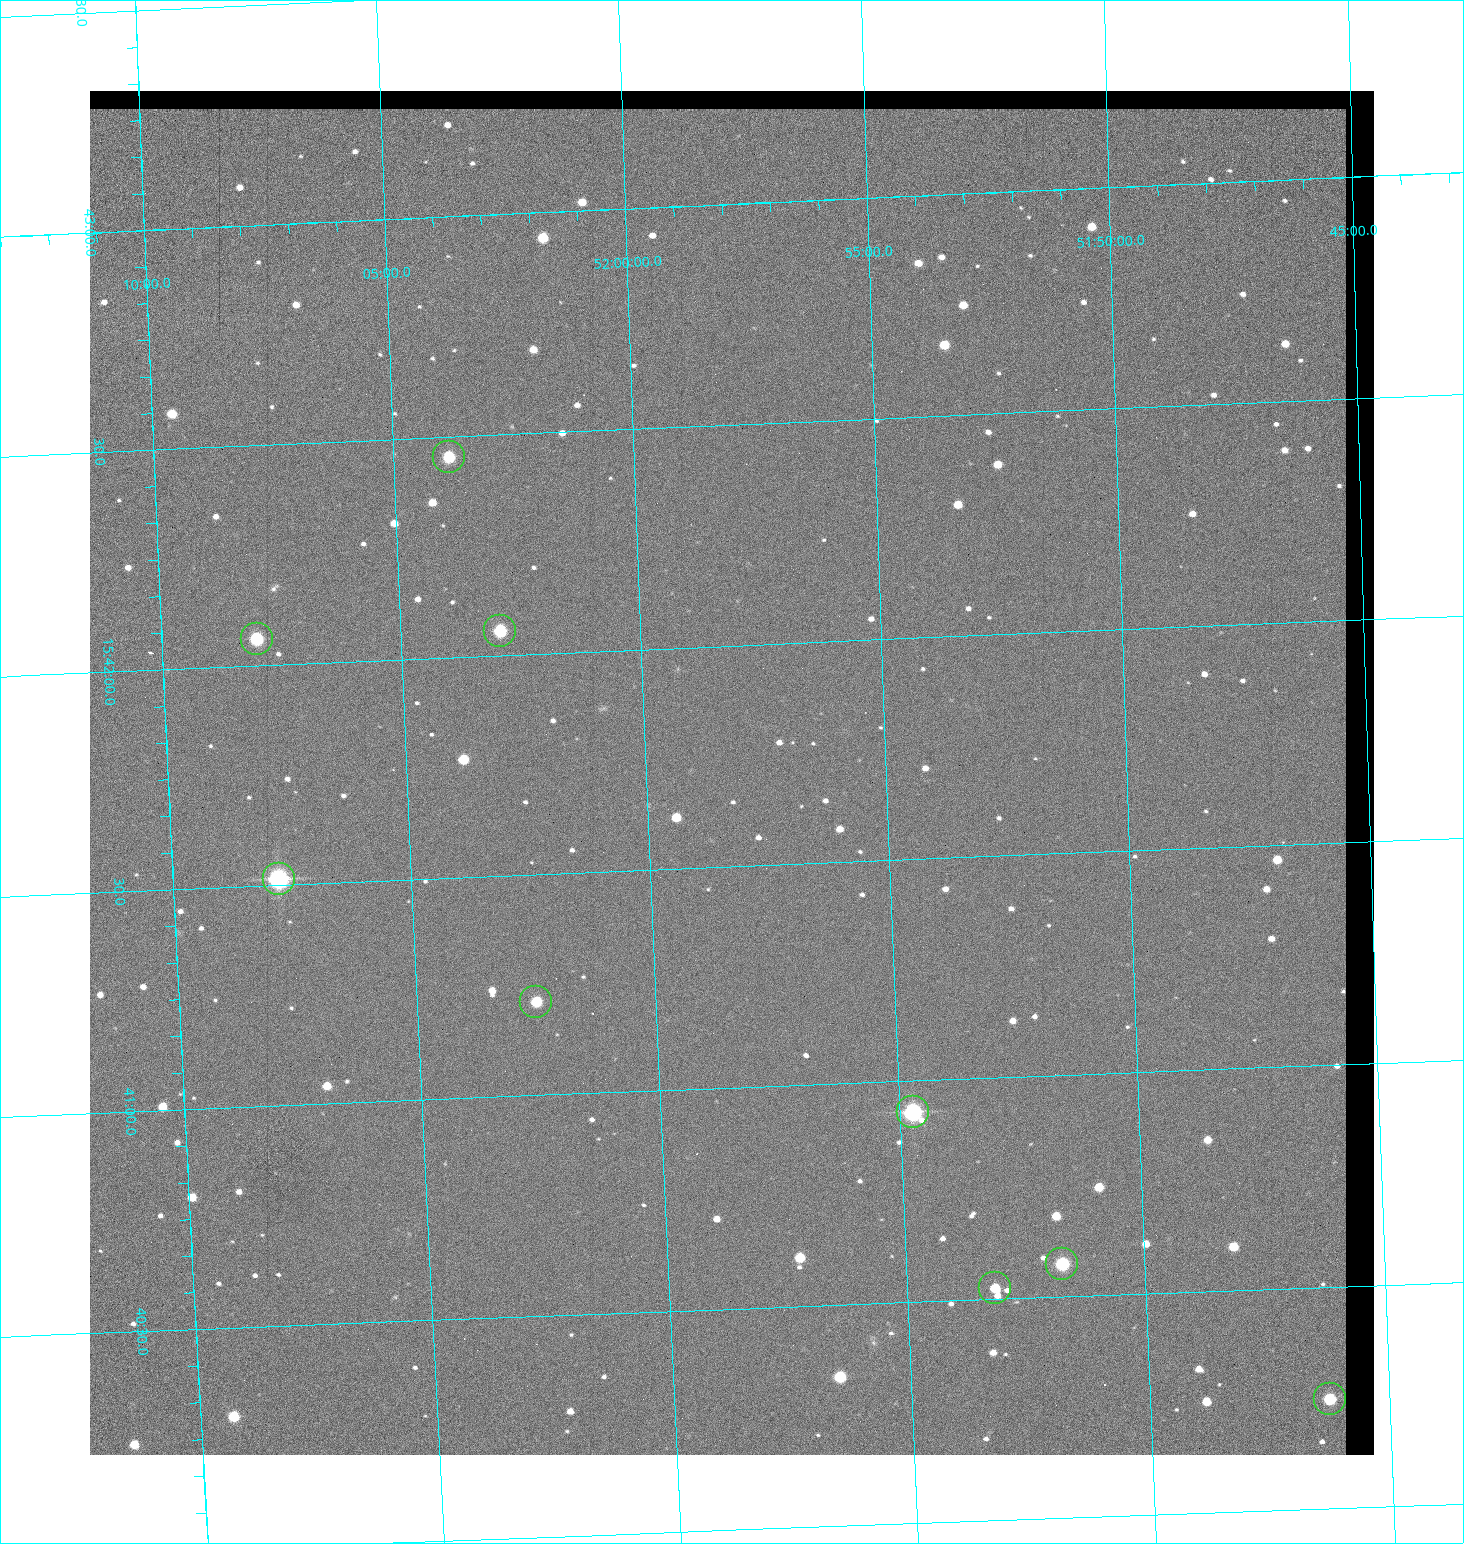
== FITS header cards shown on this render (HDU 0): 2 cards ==
NAXIS1  =                 1284 / length of data axis 1
NAXIS2  =                 1364 / length of data axis 2

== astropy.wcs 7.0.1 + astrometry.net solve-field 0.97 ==
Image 1284 x 1364 px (HDU 0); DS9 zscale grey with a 90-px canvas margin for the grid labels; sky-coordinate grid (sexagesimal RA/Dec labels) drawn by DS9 from the SOLVED WCS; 9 Tycho-2 reference stars matched to detected sources circled (green)
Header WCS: RA---TAN/DEC--TAN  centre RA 15:41:43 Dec +51:58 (235.43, +51.97 deg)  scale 1.26 arcsec/px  FOV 26.9' x 28.5'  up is +92 deg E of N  parity flipped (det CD > 0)
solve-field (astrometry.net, Tycho-2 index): VERIFIED the header's WCS against the Tycho-2 star catalogue (9 matches, 0 conflicts) and refined it, rather than solving blind
Solved WCS: RA---TAN-SIP/DEC--TAN-SIP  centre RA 15:41:43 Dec +51:58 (235.43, +51.97 deg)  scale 1.25 arcsec/px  FOV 26.8' x 28.5'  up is +92 deg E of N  parity flipped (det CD > 0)
The solver's refit moves the header's centre by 0.51 arcsec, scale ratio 0.9966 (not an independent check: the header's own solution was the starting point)
Tycho-2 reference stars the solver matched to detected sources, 9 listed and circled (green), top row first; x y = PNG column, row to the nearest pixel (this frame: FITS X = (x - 90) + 1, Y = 1364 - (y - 91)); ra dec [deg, ICRS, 3 dp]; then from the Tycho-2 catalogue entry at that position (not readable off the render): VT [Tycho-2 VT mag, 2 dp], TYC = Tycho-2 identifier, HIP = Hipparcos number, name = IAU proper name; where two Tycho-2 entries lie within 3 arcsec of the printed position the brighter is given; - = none
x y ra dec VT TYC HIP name
449 457 235.614 +52.064 11.61 3489-1132-1 - -
500 631 235.514 +52.049 11.19 3489-1407-1 - -
257 639 235.515 +52.133 11.12 3489-1380-1 - -
279 879 235.378 +52.130 9.31 3489-1322-1 76850 -
536 1002 235.303 +52.042 11.52 3489-958-1 - -
913 1112 235.232 +51.912 9.59 3489-824-1 - -
1062 1264 235.143 +51.862 10.97 3489-1016-1 - -
995 1288 235.131 +51.886 12.29 3489-908-1 - -
1330 1399 235.062 +51.771 11.53 3489-1453-1 - -